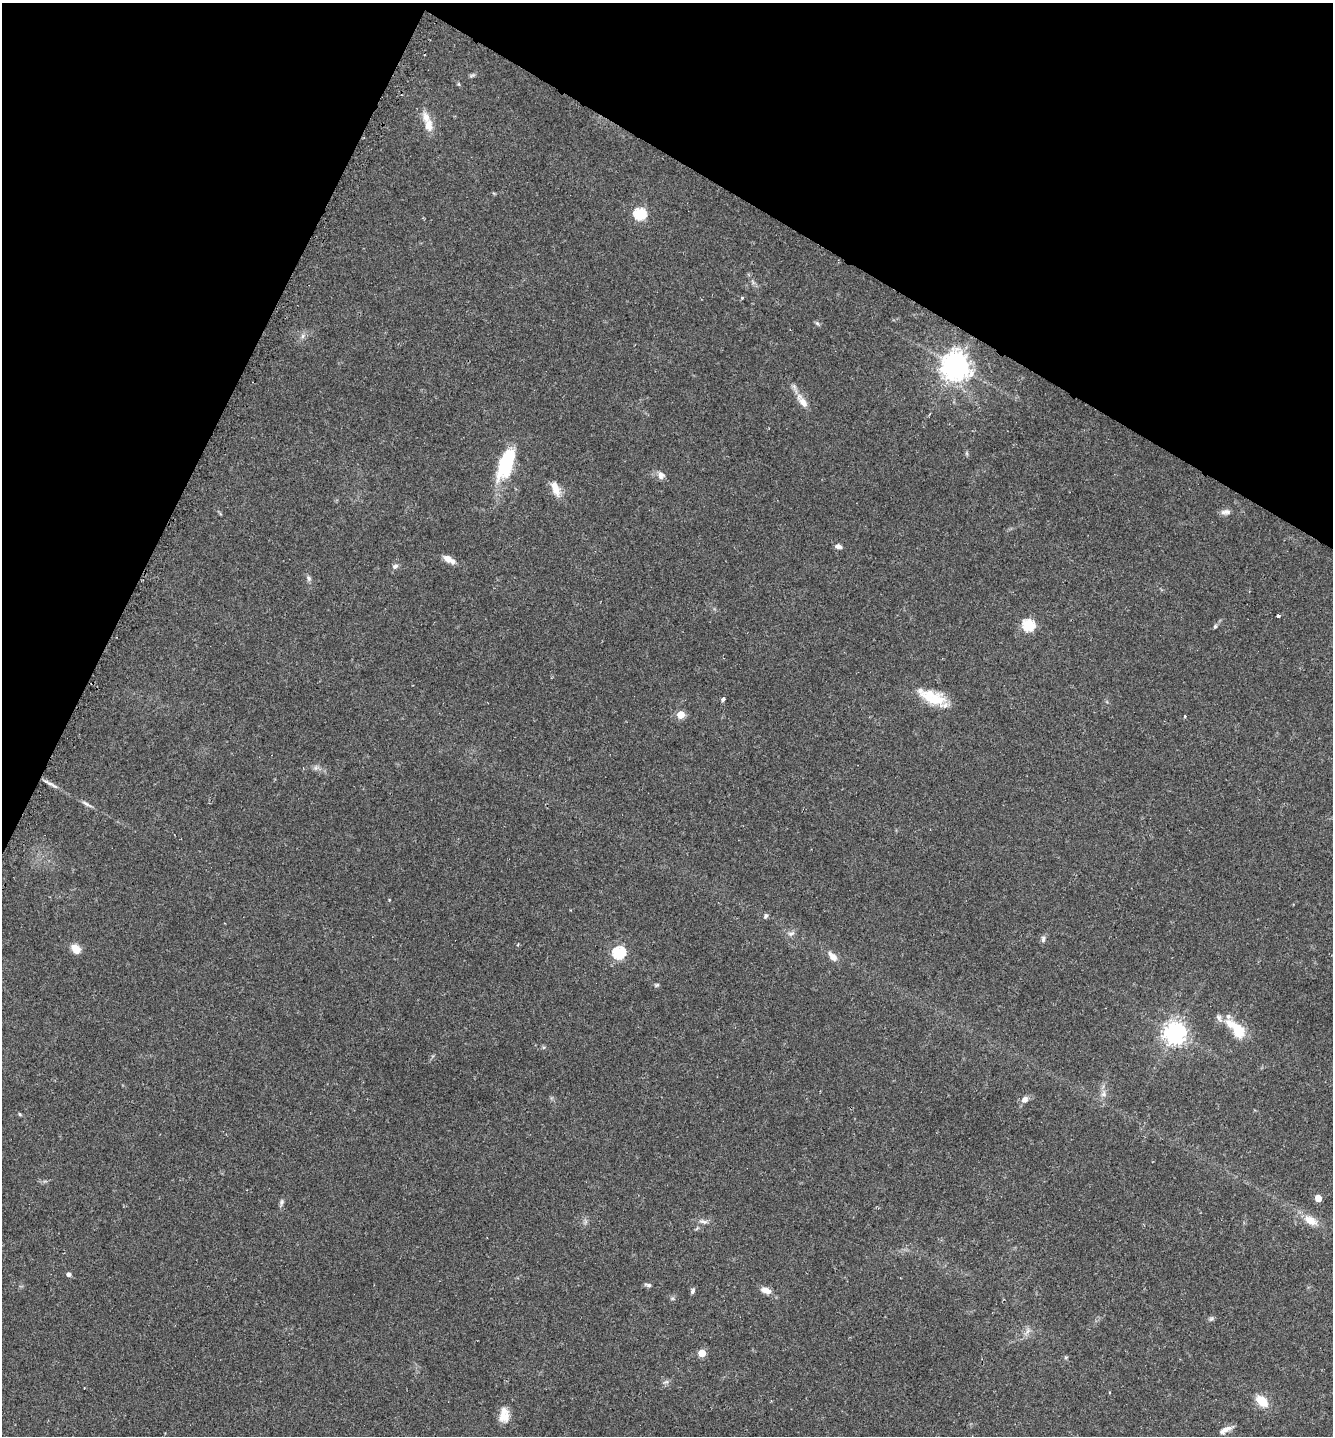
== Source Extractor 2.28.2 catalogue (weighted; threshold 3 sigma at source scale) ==
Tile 2 of 4 x 4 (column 2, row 1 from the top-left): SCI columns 1612-2942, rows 4313-5746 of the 5765 x 5746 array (HDU 1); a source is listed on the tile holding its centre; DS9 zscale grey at full resolution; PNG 1335 x 1438 px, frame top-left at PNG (2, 3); no overlay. Shown black and unused: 23% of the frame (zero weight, under 2 of 3 exposures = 1% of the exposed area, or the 3 px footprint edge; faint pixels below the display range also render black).
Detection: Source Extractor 2.28.2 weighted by HDU 2 'WHT'; one run over the whole footprint, this tile lists its part. Background 0.0567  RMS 0.0073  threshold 0.0329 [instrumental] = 3 sigma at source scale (4.5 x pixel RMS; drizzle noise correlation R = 1.50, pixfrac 1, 0.05/0.05 arcsec/px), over >= 5 px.
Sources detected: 61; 1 inside a brighter object's white glare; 1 cosmic-ray / hot-pixel residue — not listed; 4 inside a brighter listed object's ellipse — not listed separately; the other 55 listed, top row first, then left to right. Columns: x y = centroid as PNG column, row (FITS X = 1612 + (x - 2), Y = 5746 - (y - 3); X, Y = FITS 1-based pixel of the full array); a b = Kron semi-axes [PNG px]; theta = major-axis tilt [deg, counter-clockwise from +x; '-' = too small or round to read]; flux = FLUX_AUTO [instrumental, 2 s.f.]
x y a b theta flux
472 75 8 4 36 1.3
458 84 6 4 -89 0.77
428 126 20 12 -84 8.4
640 214 6 6 - 77
742 298 3 3 - 1.8
817 323 6 5 - 1.2
303 336 7 4 89 1.6
956 366 8 8 - 920
803 402 16 8 -54 6.1
506 464 37 16 71 43
661 475 10 9 - 3.4
555 488 20 9 -69 8.5
1225 512 13 6 9 3.2
838 546 8 6 -4 2.5
448 559 9 6 -30 6.9
395 566 9 6 37 2.2
308 578 9 6 -64 1.8
1278 616 3 3 - 5.5
1028 625 6 6 - 74
1215 626 6 4 63 1.1
929 696 34 17 -31 21
723 699 4 4 - 2.7
681 715 5 5 - 19
1185 716 3 3 - 0.99
51 784 18 4 -25 3.2
87 804 17 4 -30 2.5
766 916 7 5 63 1.4
791 933 11 5 17 2.2
1043 939 8 6 76 2
518 944 4 3 - 0.67
76 949 10 7 -42 9
619 953 6 6 - 91
833 956 11 7 -45 5.8
657 985 6 4 21 1
1219 1018 13 6 -65 2.8
1238 1030 21 13 -58 17
1175 1033 7 7 - 510
1103 1094 9 6 61 2.6
1025 1099 10 7 45 3.7
20 1114 5 4 - 0.81
1318 1198 5 4 - 10
281 1202 9 5 73 1.7
1310 1220 20 10 -30 9.3
703 1221 15 5 -8 2.7
68 1274 4 4 - 2.8
648 1285 8 5 -18 1.6
766 1290 12 6 -18 5.6
692 1291 7 5 70 1.6
1211 1319 7 4 19 1.3
702 1353 5 5 - 18
1066 1357 6 4 19 0.82
666 1382 9 4 12 1.4
1262 1401 13 8 -38 14
504 1415 18 11 -89 8.8
1225 1430 16 6 27 4.3